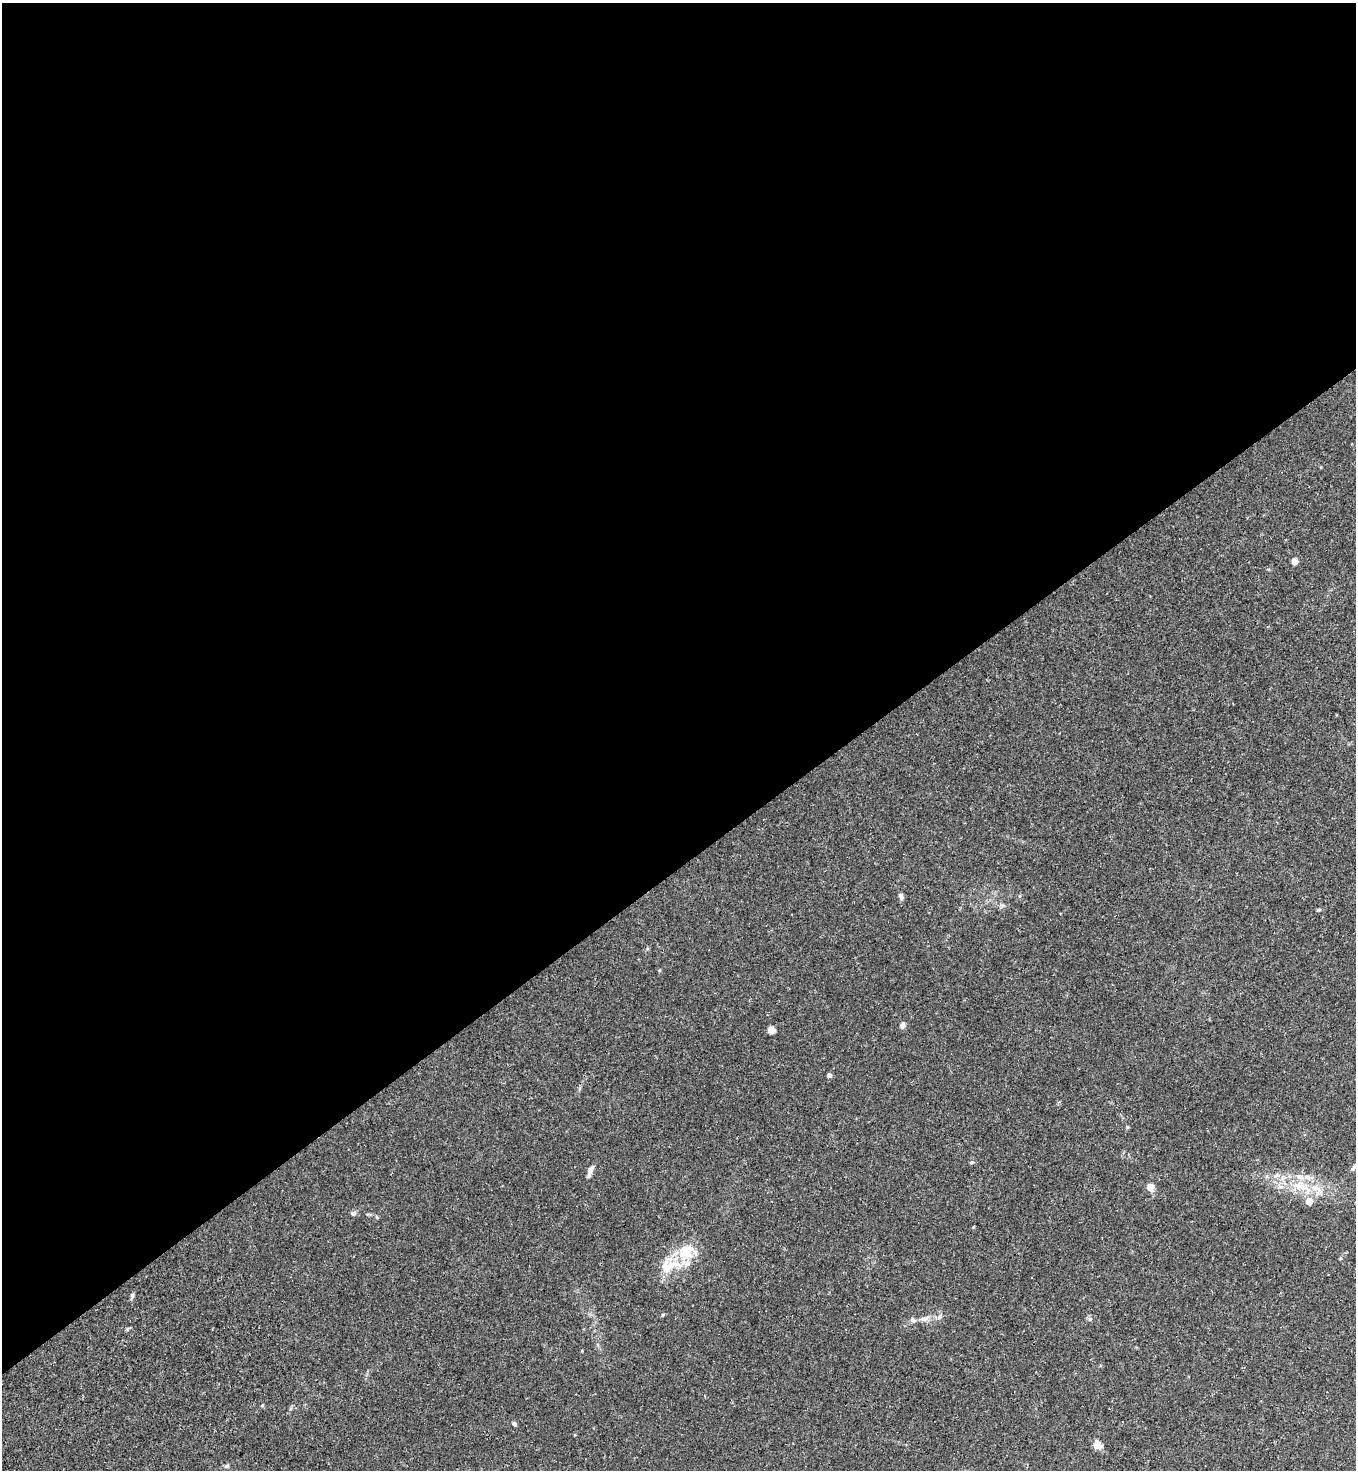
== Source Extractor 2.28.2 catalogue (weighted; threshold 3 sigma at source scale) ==
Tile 2 of 4 x 4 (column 2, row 1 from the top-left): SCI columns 1649-3002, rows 4404-5871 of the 5867 x 5873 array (HDU 1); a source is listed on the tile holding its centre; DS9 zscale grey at full resolution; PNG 1358 x 1472 px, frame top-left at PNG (2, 3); no overlay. Shown black and unused: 59% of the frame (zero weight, under 3 of 4 exposures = <1% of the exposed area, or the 3 px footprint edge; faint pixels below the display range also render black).
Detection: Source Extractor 2.28.2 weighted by HDU 2 'WHT'; one run over the whole footprint, this tile lists its part. Background 0.029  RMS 0.003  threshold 0.0133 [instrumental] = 3 sigma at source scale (4.5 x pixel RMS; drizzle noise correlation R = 1.50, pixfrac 1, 0.05/0.05 arcsec/px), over >= 5 px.
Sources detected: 24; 2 inside a brighter listed object's ellipse — not listed separately; the other 22 listed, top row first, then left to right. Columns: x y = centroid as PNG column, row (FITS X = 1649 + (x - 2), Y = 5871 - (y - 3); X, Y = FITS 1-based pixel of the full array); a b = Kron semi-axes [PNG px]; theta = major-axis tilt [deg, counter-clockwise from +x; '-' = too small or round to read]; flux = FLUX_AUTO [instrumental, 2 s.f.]
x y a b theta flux
1295 561 5 4 - 2.8
901 896 9 5 -66 0.76
1318 910 7 3 0 0.35
903 1025 8 5 75 0.93
771 1030 7 6 - 1.7
829 1076 4 4 - 1.3
1127 1127 5 3 - 0.31
590 1170 13 5 68 1.4
1300 1186 16 12 -17 4.9
1150 1187 6 5 - 3
1309 1201 7 6 - 2.4
353 1213 6 6 - 0.65
686 1253 18 15 5 6.4
667 1267 25 18 12 7
1031 1277 3 2 - 0.36
132 1295 8 4 81 0.52
663 1315 5 4 - 0.33
924 1319 12 4 9 1.2
1090 1319 6 5 - 0.51
514 1424 5 4 - 0.66
1098 1445 11 10 - 1.8
227 1466 7 4 26 0.51